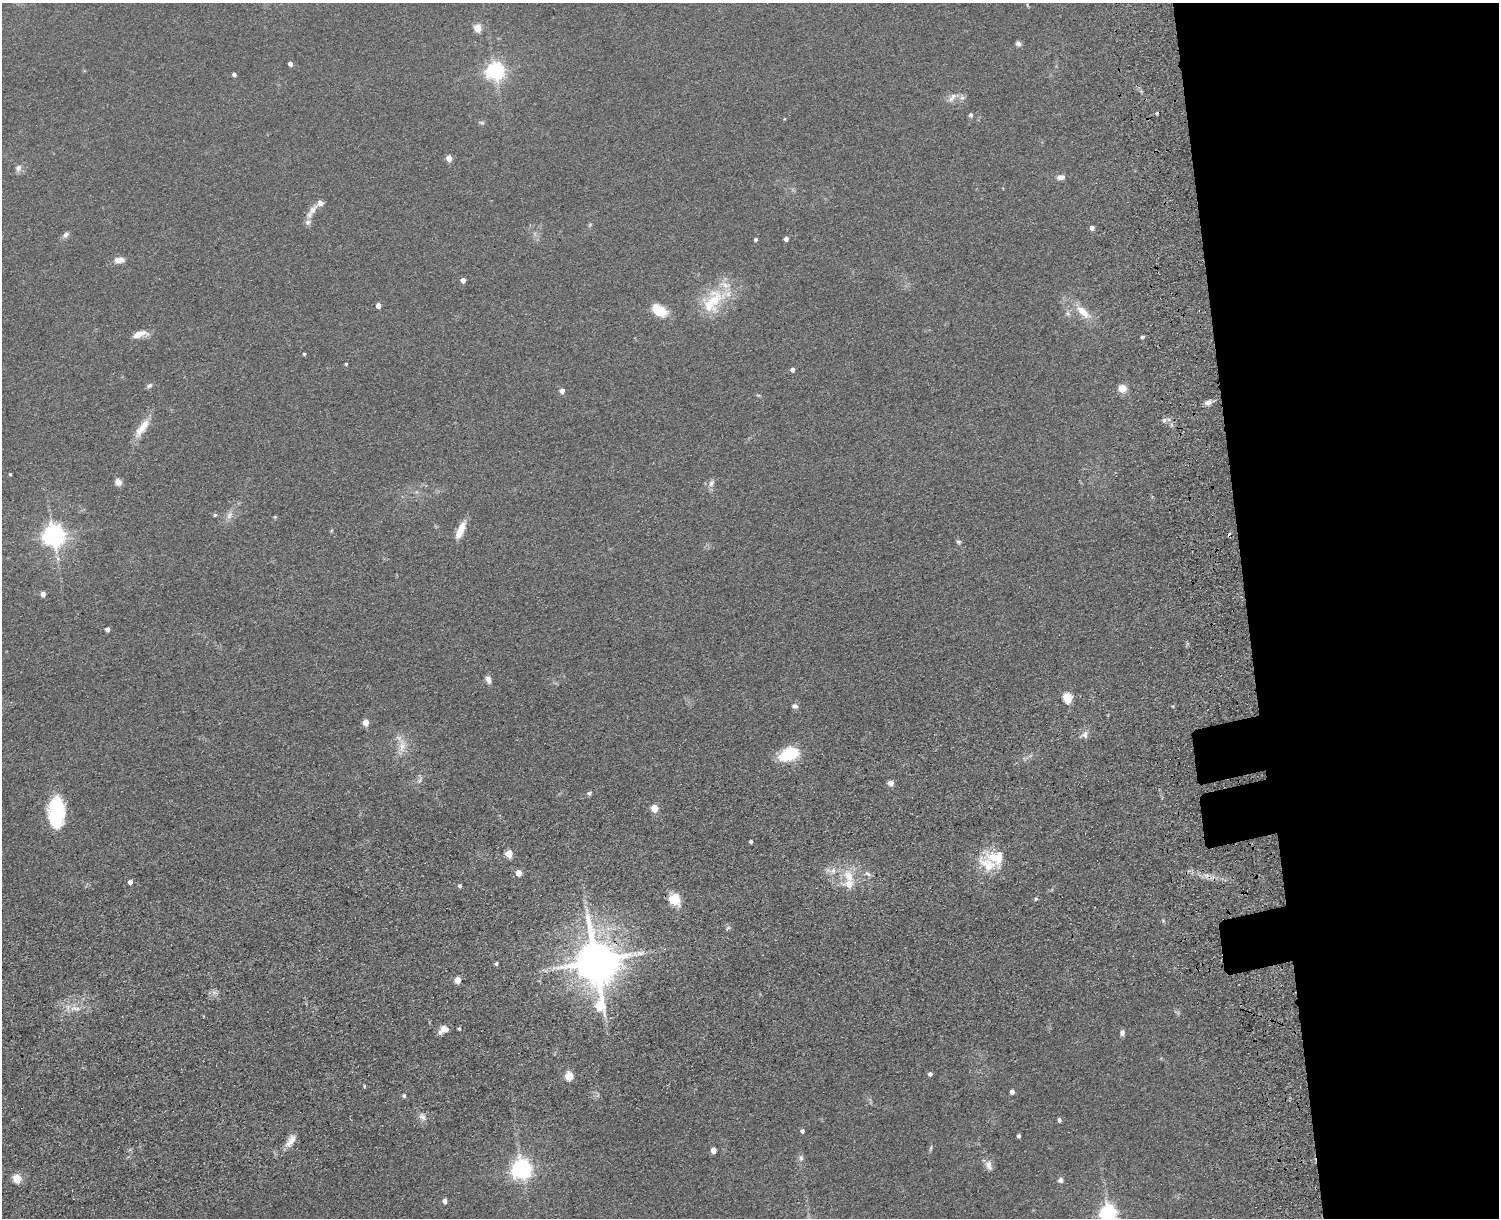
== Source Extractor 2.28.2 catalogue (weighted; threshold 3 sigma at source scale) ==
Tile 6 of 3 x 4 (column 3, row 2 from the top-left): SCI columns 3267-4763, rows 2595-3810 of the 5149 x 5188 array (HDU 1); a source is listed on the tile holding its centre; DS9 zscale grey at full resolution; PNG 1501 x 1220 px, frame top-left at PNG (2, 3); no overlay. Shown black and unused: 17% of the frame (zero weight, under 3 of 5 exposures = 11% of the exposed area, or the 3 px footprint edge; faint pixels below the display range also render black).
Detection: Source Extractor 2.28.2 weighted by HDU 2 'WHT'; one run over the whole footprint, this tile lists its part. Background 0.0747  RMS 0.0081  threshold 0.0365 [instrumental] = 3 sigma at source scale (4.5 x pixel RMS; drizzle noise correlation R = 1.50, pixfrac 1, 0.05/0.05 arcsec/px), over >= 5 px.
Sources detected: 108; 1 too faint to see at this stretch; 1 inside a brighter object's white glare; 2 cosmic-ray / hot-pixel residue — not listed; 6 inside a brighter listed object's ellipse — not listed separately; the other 98 listed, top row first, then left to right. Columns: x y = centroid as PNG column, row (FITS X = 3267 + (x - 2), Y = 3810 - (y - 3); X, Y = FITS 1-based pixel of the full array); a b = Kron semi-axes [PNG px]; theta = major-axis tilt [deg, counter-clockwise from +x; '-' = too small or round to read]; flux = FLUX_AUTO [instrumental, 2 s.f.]
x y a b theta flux
478 28 5 4 - 21
1018 44 7 6 - 2.3
290 64 4 4 - 3.9
495 71 6 6 - 350
234 74 4 4 - 2.1
952 98 16 7 48 4.5
962 98 8 7 - 3.1
970 115 6 5 - 1.8
482 123 7 5 -17 1.5
449 158 5 4 - 10
18 168 9 7 65 3.4
1061 177 10 6 5 3.5
312 211 27 7 55 6.5
590 225 8 3 45 0.99
1092 228 4 4 - 4.3
66 235 10 7 43 2.7
756 239 4 3 - 1.4
786 239 4 4 - 3.3
119 260 10 7 6 6.7
463 280 4 4 - 4.8
714 299 34 21 60 32
378 306 4 4 - 5.8
659 310 14 9 -33 23
1083 312 21 9 -42 13
140 334 20 8 13 7.5
1142 337 4 4 - 1.9
304 354 4 3 - 1.1
346 364 4 3 - 1
793 369 4 4 - 3.4
149 386 8 6 32 1.9
1122 388 8 8 - 8.3
562 391 5 5 - 4.6
1208 402 9 6 20 4
1164 420 7 5 49 1.9
142 428 29 9 54 12
10 474 3 3 - 0.8
118 482 8 7 - 4.1
711 483 9 6 57 3.1
215 515 4 4 - 1.5
229 515 12 8 59 4.5
275 517 5 4 - 0.88
461 530 22 7 66 10
54 535 7 7 - 590
958 542 6 5 - 1.5
43 594 5 4 - 4.8
107 629 4 4 - 3.2
488 679 10 6 -69 4
1067 697 5 5 - 46
795 706 8 6 -17 2.7
1173 706 4 3 - 0.72
366 722 5 4 - 11
1085 735 11 7 -82 3.4
402 746 24 10 -90 10
789 754 23 13 22 27
420 779 16 4 76 2.4
890 783 5 5 - 6.7
589 793 6 6 - 1.6
654 808 5 5 - 18
57 812 32 19 -84 46
751 841 3 3 - 2
509 853 5 5 - 20
996 858 27 19 -28 22
833 871 10 8 40 5.1
519 873 5 4 - 9.1
868 874 9 5 -35 2.5
1206 875 7 4 -17 2.4
849 876 20 12 -63 15
130 882 4 4 - 4.3
460 885 4 4 - 1.8
674 899 16 13 -44 14
1036 899 6 5 - 1.1
587 910 7 4 -71 2.1
596 961 12 11 - 3600
496 963 4 3 - 1.6
458 980 5 4 - 14
600 1006 15 8 88 32
75 1008 18 5 -2 6.2
444 1029 9 6 36 9
459 1029 4 3 - 1.2
1122 1033 6 5 - 2.7
930 1074 4 4 - 3.1
569 1076 5 5 - 29
364 1086 4 3 - 0.95
1012 1092 4 4 - 3.9
404 1096 4 4 - 1.9
422 1117 11 8 -54 4
1059 1120 5 4 - 1.9
802 1131 4 4 - 2.1
1019 1136 4 3 - 2
291 1141 21 9 56 7.3
714 1150 5 4 - 6.8
801 1158 9 6 82 2.3
989 1165 14 8 -70 4.5
522 1169 7 7 - 440
17 1179 5 5 - 26
1060 1180 5 5 - 4
445 1201 4 4 - 4.7
1108 1214 7 6 - 290
Overlapping masked pixels (flux is a lower limit): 1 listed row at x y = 596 961
Isophote crosses this tile's border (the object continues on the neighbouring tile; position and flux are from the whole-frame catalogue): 1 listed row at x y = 1108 1214